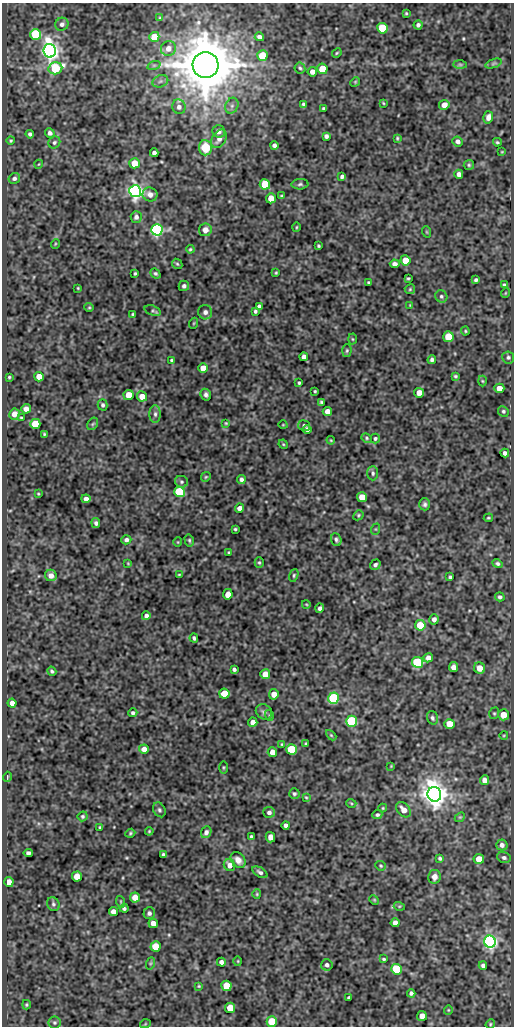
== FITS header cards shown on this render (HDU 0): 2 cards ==
NAXIS1  =                  512
NAXIS2  =                 1024

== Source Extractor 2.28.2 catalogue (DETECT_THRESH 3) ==
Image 512 x 1024 px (HDU 0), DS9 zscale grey, 1 PNG px = 1 image px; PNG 516 x 1028 px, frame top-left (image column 1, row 1024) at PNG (2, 3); each listed source drawn as its Kron ellipse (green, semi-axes under 4 px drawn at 4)
Background 74.7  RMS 0.49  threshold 1.47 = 3 sigma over >= 5 px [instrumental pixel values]
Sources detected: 256; all 256 listed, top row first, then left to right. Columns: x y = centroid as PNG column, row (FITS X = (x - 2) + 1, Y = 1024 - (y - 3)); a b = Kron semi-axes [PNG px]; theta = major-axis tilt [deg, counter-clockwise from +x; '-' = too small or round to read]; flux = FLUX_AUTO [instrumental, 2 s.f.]
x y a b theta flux
406 13 3 2 - 33
160 18 4 3 - 29
62 24 7 6 - 100
418 25 4 4 - 84
382 28 5 5 - 1600
36 34 5 5 - 2800
154 37 5 5 - 610
259 37 5 4 - 120
168 48 7 7 - 220
50 51 7 6 - 23000
337 53 5 4 - 36
262 56 5 5 - 1000
493 63 8 3 19 58
460 64 7 4 -1 55
154 65 7 4 18 56
205 65 13 13 - 200000
55 68 7 6 - 2500
300 68 5 5 - 61
322 69 5 5 - 790
312 72 5 4 - 170
160 81 8 6 21 94
355 82 5 4 - 35
383 103 3 2 - 28
304 104 4 3 - 60
444 105 5 5 - 250
232 106 8 6 69 110
179 107 7 6 - 150
324 108 3 3 - 54
488 117 6 5 - 160
218 131 6 6 - 130
50 133 5 4 - 92
30 134 4 4 - 69
326 136 4 4 - 97
397 138 3 3 - 37
219 139 10 7 60 190
11 141 4 4 - 42
458 141 5 5 - 120
54 142 6 5 - 65
497 142 4 3 - 44
274 145 4 4 - 98
205 148 7 6 - 980
502 152 4 2 - 25
154 153 4 4 - 100
135 163 5 5 - 630
39 164 4 3 - 23
469 165 5 5 - 50
459 174 4 4 - 160
342 176 4 3 - 81
14 178 6 5 - 88
265 184 5 5 - 1000
300 184 8 5 2 69
135 191 6 6 - 15000
150 194 7 7 - 180
282 196 3 3 - 35
271 198 5 5 - 500
136 217 6 5 - 110
296 227 5 3 - 30
157 230 5 5 - 7400
205 230 6 6 - 190
427 232 6 3 -71 31
55 244 5 3 - 28
318 246 3 3 - 41
190 249 4 3 - 40
405 260 5 5 - 520
177 264 6 4 -43 45
395 264 5 4 - 99
135 273 3 3 - 42
155 273 5 4 - 55
276 273 3 2 - 32
408 278 4 3 - 38
476 280 4 3 - 62
369 282 3 2 - 36
504 285 4 3 - 57
184 286 5 5 - 93
78 288 3 2 - 26
410 289 5 5 - 41
505 293 5 3 - 26
441 296 6 5 - 69
410 305 4 4 - 26
89 307 4 4 - 36
259 307 4 4 - 100
153 311 8 5 -20 58
255 311 4 3 - 55
205 312 7 7 - 120
133 314 3 3 - 40
194 323 5 3 - 30
465 331 4 4 - 36
448 337 5 5 - 670
352 339 5 3 - 34
347 351 6 4 87 48
304 357 4 4 - 140
508 357 6 6 - 63
172 360 3 3 - 51
432 360 4 4 - 76
203 368 5 4 - 300
455 376 4 3 - 44
9 377 3 3 - 36
39 377 5 5 - 430
482 381 5 3 - 32
299 383 3 3 - 43
499 388 5 4 - 260
315 391 3 2 - 35
419 393 5 5 - 260
128 395 5 5 - 450
206 395 6 5 - 86
142 396 5 5 - 350
321 402 4 3 - 54
103 405 6 5 - 70
26 409 4 4 - 190
327 411 5 4 - 230
503 411 5 5 - 54
14 414 5 5 - 260
155 414 9 5 -90 100
21 418 3 3 - 35
226 423 3 3 - 33
35 424 5 5 - 940
93 424 7 5 58 54
283 425 4 3 - 24
304 425 6 5 - 63
307 429 4 4 - 85
44 434 3 3 - 33
367 438 5 4 - 42
375 438 5 4 - 54
331 440 4 3 - 30
283 444 5 3 - 34
505 453 4 4 - 110
373 473 7 5 -90 77
206 477 5 4 - 39
241 479 4 4 - 95
181 482 6 6 - 73
179 492 5 5 - 3700
38 494 4 3 - 32
362 497 5 5 - 470
86 499 4 4 - 150
425 504 6 5 - 82
239 508 4 4 - 160
358 515 5 4 - 44
488 518 4 3 - 38
96 523 5 4 - 85
235 529 3 3 - 39
376 529 6 4 71 38
126 540 5 4 - 98
189 540 6 4 -76 47
336 540 6 5 - 72
178 542 5 3 - 25
229 552 3 3 - 33
128 563 3 3 - 27
259 563 5 4 - 46
497 563 5 4 - 63
375 565 5 5 - 76
179 574 3 2 - 28
51 575 6 5 - 200
294 575 6 4 73 47
450 577 3 3 - 53
228 594 5 5 - 500
500 597 5 4 - 68
306 604 4 3 - 26
320 608 5 4 - 96
146 616 4 4 - 110
434 619 5 4 - 120
420 625 5 5 - 990
194 638 4 3 - 61
428 658 5 4 - 150
417 662 5 5 - 3100
454 667 5 4 - 180
480 668 6 5 - 330
234 669 4 4 - 75
52 671 5 3 - 56
265 674 5 5 - 320
224 694 5 5 - 930
274 694 5 4 - 270
333 698 5 5 - 3700
12 703 4 4 - 170
264 712 8 7 - 99
133 713 4 4 - 74
494 713 6 4 70 46
269 715 5 3 - 30
503 715 5 5 - 400
432 718 7 5 -73 72
352 721 5 5 - 4000
253 722 4 4 - 190
450 724 5 5 - 590
331 735 6 4 -45 36
504 735 4 3 - 26
282 744 4 3 - 30
306 744 3 3 - 51
144 749 5 4 - 210
291 749 5 5 - 1500
272 752 5 4 - 280
391 766 3 3 - 23
223 767 6 3 -90 33
7 777 5 3 - 30
485 780 5 4 - 200
294 794 5 5 - 56
434 794 7 6 - 47000
306 797 4 3 - 30
351 803 5 3 - 30
383 808 4 4 - 32
159 810 8 6 -61 75
403 810 9 6 -47 290
269 812 6 5 - 100
377 815 5 4 - 64
83 816 5 4 - 56
460 817 6 4 42 40
286 825 4 4 - 110
100 827 3 3 - 42
149 831 4 3 - 32
206 832 6 5 - 120
130 833 5 4 - 42
251 836 3 3 - 47
270 837 5 4 - 210
502 845 6 5 - 140
28 853 4 4 - 87
163 855 4 3 - 67
440 858 4 3 - 58
504 858 7 5 -21 77
479 859 5 5 - 400
238 860 9 6 -50 200
230 865 6 5 - 230
381 866 5 5 - 40
260 872 8 4 -32 90
77 876 5 5 - 660
434 877 7 6 - 210
9 882 5 4 - 290
257 894 5 4 - 37
135 897 5 5 - 310
374 900 5 4 - 36
121 902 6 3 -72 40
53 904 7 6 - 75
399 906 5 3 - 35
124 908 4 4 - 68
113 912 4 4 - 230
149 913 6 5 - 90
153 923 5 4 - 260
395 923 4 4 - 190
490 942 6 6 - 12000
156 946 5 5 - 730
384 959 4 3 - 42
238 961 5 3 - 30
221 962 4 4 - 110
151 963 6 4 71 44
327 965 5 5 - 96
483 965 4 4 - 86
397 969 5 5 - 2200
199 986 4 3 - 33
226 986 5 5 - 1100
411 993 4 4 - 77
349 997 3 3 - 49
26 1005 5 3 - 42
230 1008 5 5 - 860
448 1010 4 4 - 31
422 1016 5 5 - 260
272 1022 5 5 - 1500
54 1023 6 6 - 67
145 1024 5 3 - 26
490 1024 5 4 - 39